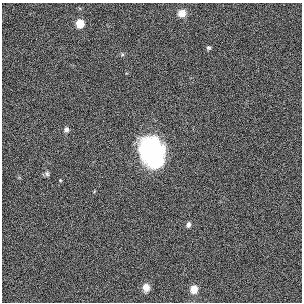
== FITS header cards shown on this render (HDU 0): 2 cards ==
NAXIS1  =                  300
NAXIS2  =                  300

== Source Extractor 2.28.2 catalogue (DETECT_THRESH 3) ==
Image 300 x 300 px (HDU 0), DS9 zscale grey, 1 PNG px = 1 image px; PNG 304 x 304 px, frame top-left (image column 1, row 300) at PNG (2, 3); no overlay
Background 2.46e-05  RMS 0.031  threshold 0.0915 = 3 sigma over >= 5 px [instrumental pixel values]
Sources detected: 12; all 12 listed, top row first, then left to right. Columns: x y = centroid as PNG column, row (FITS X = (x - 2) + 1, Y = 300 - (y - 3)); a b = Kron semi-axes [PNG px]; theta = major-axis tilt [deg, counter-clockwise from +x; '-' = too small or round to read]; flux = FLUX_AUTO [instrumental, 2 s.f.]
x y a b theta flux
182 13 8 7 - 21
80 23 5 5 - 80
208 48 5 5 - 3.3
122 54 6 4 -72 2.4
66 130 6 6 - 6.4
152 152 26 19 -62 310
151 162 8 8 - 34
47 174 7 6 - 4.4
60 180 4 3 - 1.9
188 225 6 5 - 7.2
146 288 9 8 - 16
194 289 9 8 - 21